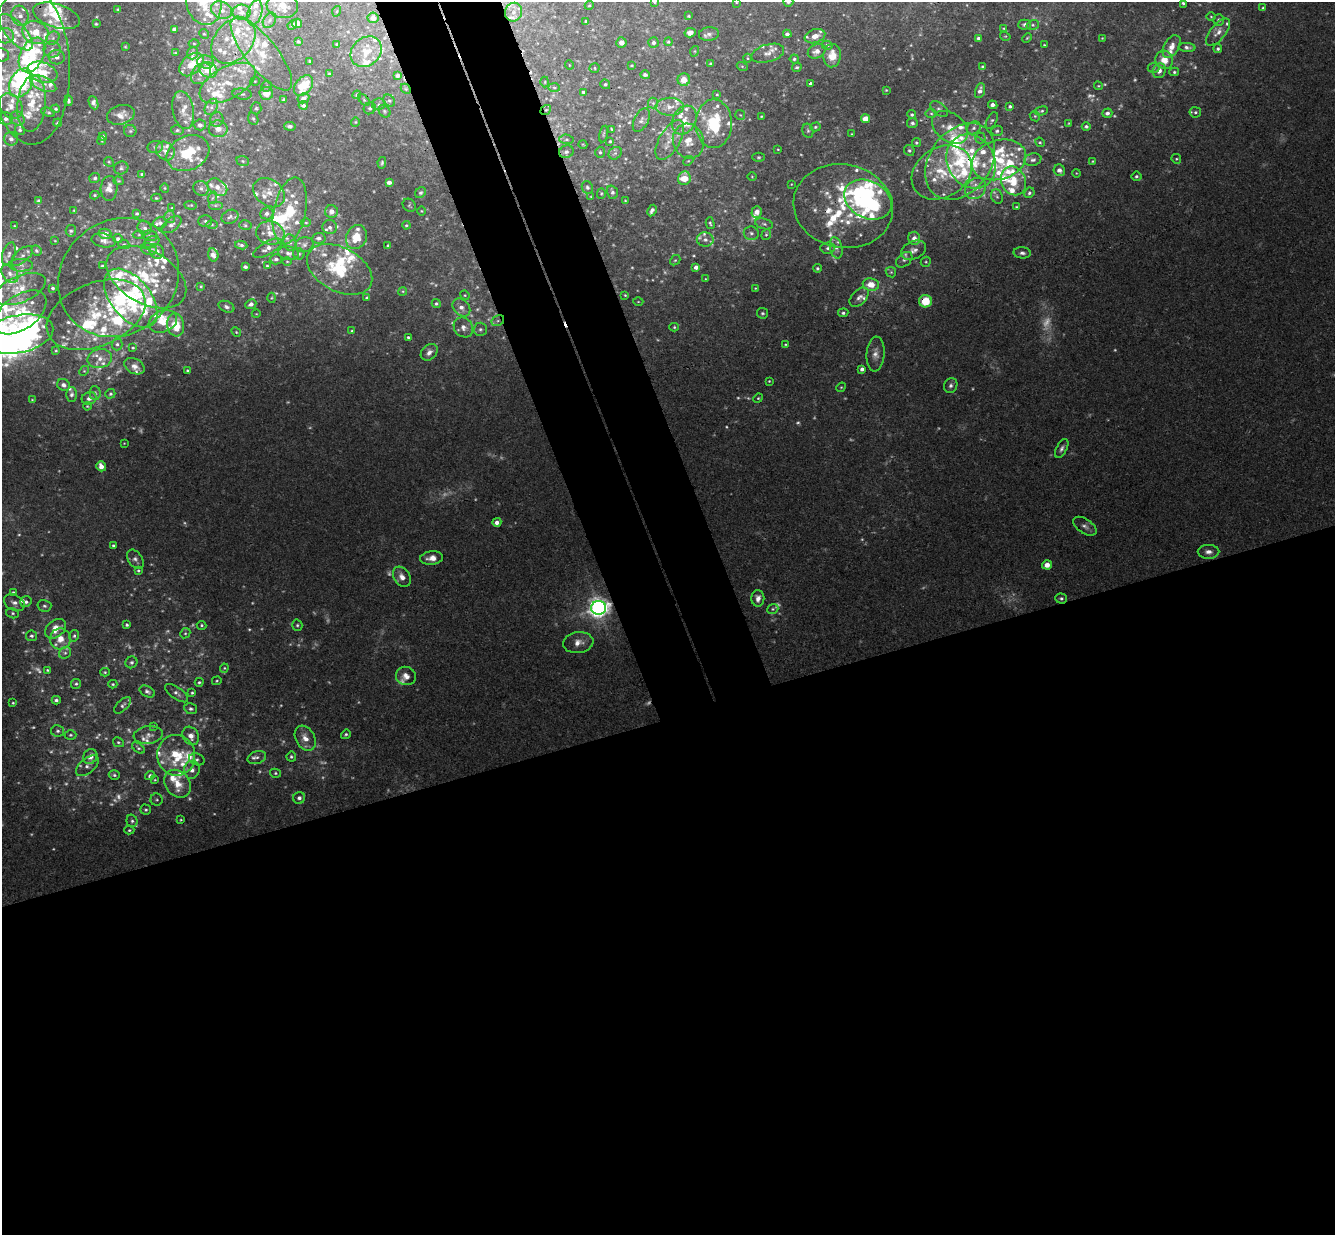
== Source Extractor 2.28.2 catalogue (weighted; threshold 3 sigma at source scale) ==
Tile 15 of 4 x 4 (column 3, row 4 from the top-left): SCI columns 2721-4053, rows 292-1524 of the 5440 x 5389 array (HDU 1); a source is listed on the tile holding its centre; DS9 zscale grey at full resolution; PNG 1337 x 1237 px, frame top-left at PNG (2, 2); each listed source drawn as its Kron ellipse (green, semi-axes under 4 px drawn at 4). Shown black and unused: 47% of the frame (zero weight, under 3 of 4 exposures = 6% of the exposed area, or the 3 px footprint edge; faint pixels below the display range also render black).
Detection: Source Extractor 2.28.2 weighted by HDU 2 'WHT'; one run over the whole footprint, this tile lists its part. Background 0.0253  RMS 0.0024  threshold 0.0108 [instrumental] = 3 sigma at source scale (4.5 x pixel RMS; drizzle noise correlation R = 1.50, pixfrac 1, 0.05/0.05 arcsec/px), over >= 5 px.
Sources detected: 732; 108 too faint to see at this stretch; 8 inside a brighter object's white glare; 2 cosmic-ray / hot-pixel residue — neither listed nor drawn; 174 inside a brighter listed object's ellipse — not listed separately; the other 440 listed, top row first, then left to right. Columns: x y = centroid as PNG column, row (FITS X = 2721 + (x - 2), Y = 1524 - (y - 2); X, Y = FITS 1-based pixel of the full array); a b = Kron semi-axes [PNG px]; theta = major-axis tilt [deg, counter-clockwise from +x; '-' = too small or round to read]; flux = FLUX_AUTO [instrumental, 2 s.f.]
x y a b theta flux
654 2 4 3 - 0.23
736 2 4 2 - 0.17
788 2 5 5 - 0.48
204 3 23 17 -75 6.7
1183 3 4 3 - 0.42
282 5 16 12 -7 3.5
589 5 4 4 - 0.27
1263 8 4 3 - 0.22
118 9 4 3 - 0.27
221 10 11 8 -23 2
337 11 5 3 - 0.21
242 12 9 7 1 1.6
513 12 9 8 - 1.6
255 13 13 7 74 1.7
20 16 10 8 -74 1.6
56 16 24 12 -17 6.6
689 16 3 2 - 0.24
1211 17 5 3 - 0.21
373 18 5 5 - 2
269 20 8 6 57 0.74
1219 20 6 5 - 0.53
585 21 3 3 - 0.26
297 23 5 4 - 0.94
96 24 3 3 - 0.28
292 25 5 4 - 0.43
1025 25 6 5 - 0.78
1033 25 6 5 - 0.44
1004 28 3 2 - 0.22
174 29 4 4 - 0.94
16 32 23 9 -48 4.4
35 32 13 11 -23 5
1218 32 16 7 50 1.7
690 33 5 4 - 1.2
204 34 5 4 - 0.29
709 34 10 7 7 0.84
787 34 4 4 - 0.75
5 36 8 7 - 1.4
815 36 10 6 18 2.7
1005 36 5 3 - 0.24
53 38 7 6 - 0.8
978 38 4 3 - 0.63
1027 38 5 3 - 0.27
1102 38 2 2 - 0.16
233 41 26 18 49 10
298 41 4 3 - 0.37
621 42 5 5 - 1.1
668 42 4 4 - 0.32
653 43 5 5 - 0.73
194 44 5 3 - 0.26
337 44 3 2 - 0.23
827 45 5 4 - 0.66
1044 45 3 3 - 0.2
125 47 3 3 - 0.24
1172 47 12 7 59 2
1187 47 8 4 -4 0.72
52 49 8 8 - 1.2
1218 49 4 4 - 0.5
695 51 5 3 - 0.23
817 51 9 6 25 1.8
366 52 17 14 43 3.5
175 53 4 3 - 0.2
192 53 6 5 - 0.86
261 53 45 15 -51 10
768 53 17 8 16 1.8
2 55 7 6 - 0.87
32 55 18 11 63 5.7
832 56 11 9 85 3.6
57 57 8 7 - 1.2
747 58 4 3 - 0.21
794 59 4 4 - 0.4
1164 60 9 8 - 3.3
310 61 3 2 - 0.26
206 62 8 6 -11 1.6
711 64 4 3 - 0.58
191 65 14 9 42 4
569 65 5 3 - 0.16
632 65 4 2 - 0.22
29 66 79 40 -87 51
742 66 5 3 - 0.23
797 67 5 4 - 0.33
983 67 3 3 - 0.42
595 68 5 4 - 0.34
1153 68 6 5 - 0.4
208 70 9 7 -26 4.7
1159 71 7 6 - 1.2
42 72 15 10 -19 3.7
1174 72 5 4 - 0.39
201 74 11 8 50 2.1
329 74 3 2 - 0.3
645 75 5 4 - 0.6
398 76 4 3 - 0.67
684 80 6 6 - 2.5
255 81 5 4 - 0.25
545 82 5 3 - 0.23
21 83 15 11 61 14
227 83 30 16 29 9.2
811 83 3 3 - 0.41
43 84 14 7 -24 1.8
605 84 5 4 - 0.41
304 85 12 8 50 6.5
267 86 6 5 - 0.42
1098 86 4 4 - 0.24
554 88 6 4 -2 0.35
406 89 6 4 -45 0.32
886 90 3 3 - 0.22
980 91 8 5 73 1.2
583 92 3 3 - 0.33
266 93 7 6 - 3.2
242 94 9 5 -7 0.74
717 94 3 3 - 0.27
357 95 4 4 - 0.35
303 98 6 5 - 1.1
284 99 4 4 - 0.34
364 100 7 4 -46 0.36
68 101 5 4 - 0.52
389 101 6 5 - 0.49
93 103 7 4 -68 0.91
653 103 5 5 - 0.44
32 104 28 14 85 5.9
379 104 7 5 12 0.54
303 105 4 4 - 0.78
993 105 5 4 - 1
11 106 14 10 -54 2.8
1010 106 4 3 - 0.49
211 107 9 6 62 1.1
670 107 14 9 1 2.4
256 108 6 5 - 0.42
370 108 6 5 - 0.48
56 109 4 4 - 0.39
939 109 10 6 -38 0.8
183 110 19 10 -79 2.6
546 110 6 4 40 0.39
384 111 7 5 -50 0.43
1041 111 7 3 15 0.42
48 112 7 3 -21 0.43
1195 112 5 5 - 0.48
931 113 5 5 - 0.36
1107 113 5 4 - 0.87
121 115 14 9 15 2.1
740 115 5 5 - 0.32
912 115 4 4 - 0.42
761 116 3 2 - 0.18
1035 116 5 4 - 0.38
17 118 8 6 -40 1
6 119 7 6 - 1.1
253 119 6 5 - 0.42
866 119 4 4 - 3.6
217 120 7 6 - 0.7
641 120 13 7 63 0.95
684 120 15 11 61 2.9
992 120 9 5 61 0.5
355 122 4 4 - 0.25
58 123 4 4 - 0.45
912 123 5 5 - 0.49
1069 123 4 3 - 0.21
714 124 24 18 90 16
200 125 6 5 - 0.89
290 126 6 4 -10 0.58
1086 126 4 4 - 0.54
815 127 5 4 - 0.34
950 127 20 14 -37 3.6
974 128 7 6 - 0.73
218 129 9 8 - 1.9
611 129 3 2 - 0.18
20 130 5 5 - 0.46
177 130 6 5 - 0.42
130 131 6 6 - 0.46
808 131 7 5 -75 0.47
997 131 6 5 - 0.5
603 134 8 3 78 0.31
852 134 2 2 - 0.22
103 137 4 3 - 0.61
980 138 5 5 - 0.37
11 139 7 6 - 1.1
566 139 7 4 -5 0.47
670 140 22 10 59 3.7
102 141 4 2 - 0.16
610 141 4 3 - 0.27
688 141 17 15 -71 5.1
1040 142 5 4 - 0.31
916 143 4 4 - 0.33
583 145 4 3 - 0.18
155 147 8 6 15 0.65
778 149 3 2 - 0.18
909 150 5 5 - 0.49
165 151 10 8 -43 1.5
566 152 7 6 - 0.83
600 152 5 4 - 0.4
188 153 22 17 26 9.7
615 153 7 5 43 0.57
759 157 6 4 0 0.38
1176 159 5 4 - 0.33
999 160 28 19 17 12
1033 160 8 6 12 0.85
243 161 6 5 - 0.4
688 161 5 4 - 0.38
960 161 42 30 53 22
971 161 28 23 -60 14
1093 161 3 3 - 0.2
109 162 5 4 - 0.29
382 163 6 4 79 0.39
121 168 7 6 - 0.57
1059 170 6 5 - 1.2
942 172 32 25 32 9.7
1076 173 4 3 - 0.2
142 174 3 3 - 0.46
1136 176 5 4 - 0.5
752 177 5 3 - 0.22
95 178 5 5 - 0.46
684 178 7 6 - 5.3
118 181 5 4 - 0.28
1013 181 15 12 -67 5.1
389 182 4 4 - 1.1
791 184 3 2 - 0.14
217 187 11 7 -34 2.1
587 187 6 5 - 0.64
109 188 12 8 87 1.9
165 188 5 4 - 0.26
201 188 8 7 - 0.83
975 189 11 9 44 2.3
612 192 7 5 -73 0.59
269 193 17 13 -37 3
420 193 6 5 - 0.48
601 193 5 4 - 0.31
1029 193 5 4 - 0.49
95 195 4 3 - 0.31
997 196 7 5 -68 0.58
591 197 4 3 - 0.2
156 198 5 4 - 0.34
212 198 6 4 70 0.41
868 200 25 18 -28 30
39 201 4 4 - 0.48
625 201 3 2 - 0.19
191 205 6 3 -5 0.3
215 205 7 4 0 0.52
409 205 7 6 - 0.37
843 206 50 42 -11 20
172 207 4 3 - 0.16
1016 207 3 3 - 0.23
74 210 3 2 - 0.16
652 210 6 3 63 0.81
290 211 34 16 78 11
422 211 4 3 - 0.2
331 212 6 6 - 1.4
757 212 6 5 - 1.9
137 213 4 3 - 0.37
267 213 6 6 - 0.91
170 217 6 5 - 0.58
230 217 9 7 23 0.74
205 221 7 5 1 0.68
160 223 7 5 17 0.66
306 223 5 3 - 0.28
710 223 6 4 -76 0.36
212 224 6 4 -1 0.38
764 224 9 5 -14 0.71
171 225 11 6 37 0.95
245 225 6 5 - 0.47
406 225 4 3 - 0.29
14 226 3 3 - 0.18
330 227 7 7 - 0.77
145 228 7 6 - 0.87
71 231 6 5 - 0.49
270 233 14 11 -14 2.7
751 233 7 6 - 0.75
105 234 6 5 - 2
766 234 6 4 69 0.37
139 235 6 4 0 0.4
150 236 8 5 -10 0.65
356 237 12 10 66 5
319 238 7 5 4 0.91
914 238 6 6 - 1.4
118 239 5 4 - 0.67
104 240 12 7 -11 1.2
705 240 8 7 - 1.1
55 241 3 2 - 0.16
151 242 8 5 26 0.64
290 243 8 6 -76 0.72
124 244 6 4 -18 0.39
241 245 6 3 -8 0.6
304 245 9 7 14 0.92
388 245 3 3 - 0.3
267 248 16 6 30 1.6
828 248 7 5 2 0.69
836 248 11 6 -77 1.2
149 249 8 6 -13 1.3
36 250 5 4 - 0.42
913 250 13 9 25 1.5
157 251 8 7 - 1.2
288 253 10 7 -11 1.1
1022 253 8 5 -5 0.8
9 254 12 6 74 1.1
299 254 6 5 - 0.45
213 255 7 5 -76 0.95
22 256 13 6 41 1.1
276 259 6 5 - 0.59
675 260 6 4 41 0.32
904 260 9 6 41 0.74
287 261 4 3 - 0.22
926 262 5 5 - 0.34
21 265 12 6 -1 1.1
102 266 3 3 - 0.35
267 266 3 3 - 0.22
245 267 4 3 - 0.6
696 267 4 4 - 1.2
817 268 4 4 - 0.42
340 269 35 22 -28 14
891 272 5 4 - 0.31
10 274 10 7 -53 1.3
118 277 63 56 41 23
146 277 43 26 -29 16
706 279 4 3 - 0.16
871 285 8 6 -7 3.5
201 286 4 3 - 0.25
53 288 3 3 - 0.36
755 288 4 3 - 0.21
20 289 27 13 22 4.8
403 291 4 3 - 0.23
465 295 5 4 - 0.27
625 295 4 3 - 0.24
859 297 12 7 47 1.2
131 298 34 20 -51 20
271 298 5 3 - 0.24
367 298 4 3 - 0.58
925 301 6 6 - 6.1
638 302 5 3 - 0.21
251 304 5 4 - 0.95
436 304 4 4 - 0.42
226 307 8 5 -23 0.7
461 307 10 7 -45 1.7
20 312 29 17 35 11
762 313 6 5 - 0.47
843 313 5 4 - 0.51
256 314 4 3 - 0.18
96 315 52 31 22 15
163 321 15 10 23 4.1
498 321 7 5 29 0.77
176 325 11 8 -83 5.4
463 327 10 9 - 1.7
674 327 5 4 - 0.36
480 329 7 6 - 0.71
352 331 3 3 - 0.27
236 332 5 4 - 0.31
18 334 36 18 11 26
408 337 3 3 - 0.34
117 344 6 5 - 0.57
785 344 3 3 - 0.21
133 348 4 3 - 0.25
56 350 4 3 - 0.27
429 352 9 7 43 1.4
875 354 17 9 86 1.9
100 359 12 9 13 1.9
134 366 11 7 -28 1.4
862 369 4 4 - 1.1
84 371 5 4 - 0.28
187 371 4 3 - 0.4
769 381 3 2 - 0.21
64 385 6 5 - 0.85
951 385 8 6 63 0.74
841 387 5 4 - 0.27
95 393 7 5 -85 0.52
71 394 7 5 90 0.7
110 394 5 5 - 0.43
89 398 7 6 - 1.3
758 398 5 4 - 0.3
32 400 3 2 - 0.16
87 406 4 3 - 0.25
124 443 4 3 - 0.17
1062 449 10 5 62 0.8
101 466 5 4 - 2.1
497 522 5 4 - 1.1
1085 526 13 7 -34 1.1
113 545 3 3 - 0.35
1209 552 11 7 0 1.4
432 558 11 6 5 1.9
135 559 10 7 -55 0.9
1047 565 5 4 - 1.9
138 571 4 4 - 0.34
402 577 11 8 -57 1.8
13 592 4 3 - 0.51
758 598 8 6 90 1.5
1061 598 6 5 - 0.51
26 602 6 5 - 0.74
14 603 11 7 -29 1.2
44 606 7 6 - 0.59
599 608 7 7 - 180
773 609 6 4 22 0.41
12 613 6 5 - 0.48
127 625 4 3 - 0.44
202 625 5 4 - 0.37
297 625 6 5 - 0.43
56 629 12 8 39 3.5
185 633 5 4 - 0.35
31 636 5 5 - 0.61
74 636 6 4 76 0.49
60 639 10 10 - 3.1
578 643 15 10 8 2.3
65 653 6 5 - 0.64
131 662 6 5 - 0.57
224 668 4 4 - 0.29
47 670 4 3 - 0.26
105 672 5 4 - 0.3
406 676 10 9 - 1.7
217 681 5 4 - 0.27
199 682 4 4 - 0.39
76 684 5 5 - 0.41
113 684 4 4 - 0.28
147 691 8 5 -28 0.7
177 693 13 6 -36 0.98
192 693 4 3 - 0.33
56 700 4 4 - 0.6
13 703 3 3 - 0.25
123 705 10 5 45 0.69
191 709 6 5 - 0.65
153 726 4 3 - 0.25
58 731 6 6 - 0.62
346 734 5 4 - 0.4
70 735 6 4 1 0.41
148 735 14 8 6 1.5
191 736 9 7 -59 2.2
305 738 13 9 -60 2.6
118 742 6 4 -29 0.4
138 748 7 4 -37 0.41
176 755 20 19 - 11
90 757 8 6 56 1.9
257 757 9 6 18 0.82
291 757 5 5 - 0.44
197 759 8 6 -20 0.56
87 766 13 7 40 1.2
192 770 9 7 79 1.7
275 773 5 4 - 0.41
114 775 5 4 - 0.47
150 776 5 4 - 0.79
155 780 4 3 - 0.26
177 784 15 12 -48 3.6
299 798 6 5 - 0.89
157 800 6 6 - 0.46
146 810 5 5 - 0.4
181 820 3 3 - 0.21
132 821 6 5 - 0.59
129 830 5 4 - 0.35
Overlapping masked pixels (flux is a lower limit): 11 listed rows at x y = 261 53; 29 66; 406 89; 546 110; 566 152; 971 161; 843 206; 340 269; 925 301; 498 321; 599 608
Isophote crosses this tile's border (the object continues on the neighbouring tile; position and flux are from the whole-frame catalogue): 7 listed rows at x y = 654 2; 736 2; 788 2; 204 3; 2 55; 29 66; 18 334